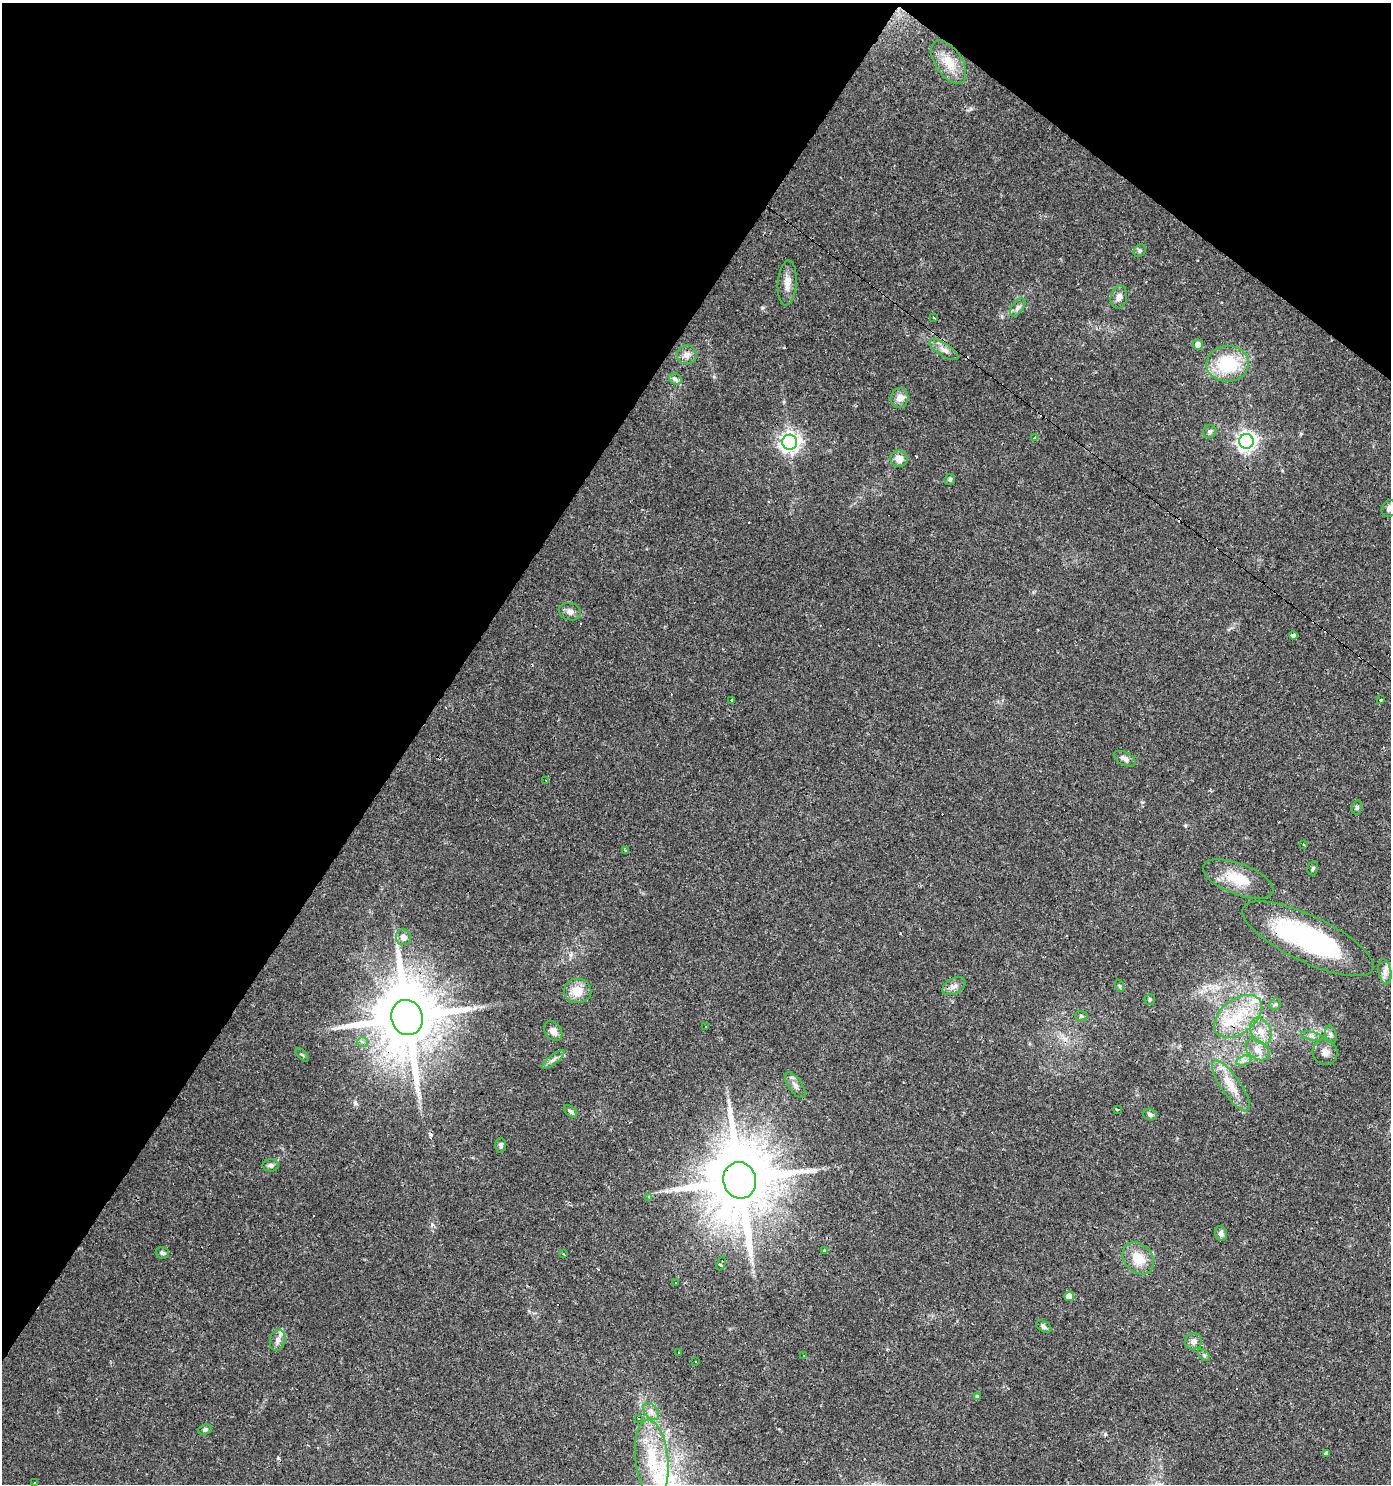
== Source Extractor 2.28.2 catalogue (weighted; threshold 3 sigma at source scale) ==
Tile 2 of 4 x 4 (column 2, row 1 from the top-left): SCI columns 1573-2961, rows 4451-5932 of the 5986 x 5932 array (HDU 1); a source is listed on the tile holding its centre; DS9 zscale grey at full resolution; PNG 1393 x 1486 px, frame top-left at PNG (2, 3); each listed source drawn as its Kron ellipse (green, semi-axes under 4 px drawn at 4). Shown black and unused: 34% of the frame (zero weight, under 3 of 4 exposures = <1% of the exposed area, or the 3 px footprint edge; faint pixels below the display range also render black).
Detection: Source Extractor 2.28.2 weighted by HDU 2 'WHT'; one run over the whole footprint, this tile lists its part. Background 0.0318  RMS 0.0037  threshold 0.0166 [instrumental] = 3 sigma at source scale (4.5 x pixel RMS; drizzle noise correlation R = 1.50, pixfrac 1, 0.0396/0.0396 arcsec/px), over >= 5 px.
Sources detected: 104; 16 cosmic-ray / hot-pixel residue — neither listed nor drawn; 5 inside a brighter listed object's ellipse — not listed separately; the other 83 listed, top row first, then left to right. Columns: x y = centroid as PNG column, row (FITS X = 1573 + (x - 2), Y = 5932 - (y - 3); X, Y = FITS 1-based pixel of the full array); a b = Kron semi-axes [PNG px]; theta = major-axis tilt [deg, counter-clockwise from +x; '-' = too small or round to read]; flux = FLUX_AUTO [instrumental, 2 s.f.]
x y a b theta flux
949 62 24 13 -56 7.3
1140 251 7 5 47 0.71
787 283 22 9 86 3.7
1119 297 11 8 78 2
1018 307 10 5 54 1.3
933 317 3 3 - 1.6
1198 345 5 5 - 2.5
944 350 16 6 -32 2.2
687 355 10 9 - 2.1
1227 364 21 18 4 20
676 379 7 5 -24 1.5
899 398 10 9 - 2.4
1210 432 7 6 - 0.94
1034 437 3 2 - 0.94
1246 441 7 7 - 170
790 442 7 7 - 200
899 459 9 8 - 3.7
950 479 5 5 - 0.68
1389 509 9 7 61 1.3
570 612 11 8 -15 1.7
1293 636 4 3 - 49
731 700 3 2 - 1.2
1381 700 3 3 - 1.2
1125 759 12 6 -27 1.7
546 780 4 2 - 0.36
1357 807 7 5 75 0.7
1303 844 3 2 - 0.46
625 851 3 3 - 0.66
1313 868 7 5 76 0.64
1238 879 37 15 -21 11
403 937 8 7 - 2.6
1308 939 72 23 -26 66
1385 972 13 6 -80 2.2
954 986 12 7 29 1.9
1120 986 6 4 -70 0.51
578 991 13 12 - 6.5
1150 999 5 5 - 0.76
1275 1004 6 5 - 0.61
1081 1016 6 5 - 0.6
1238 1016 27 17 37 15
407 1017 18 15 -75 3500
706 1027 3 3 - 0.74
553 1031 11 8 -54 2.1
1261 1031 14 10 -64 3.8
1331 1034 9 5 -74 1.2
1312 1036 11 3 -11 0.83
363 1042 5 4 - 1.1
1257 1050 13 9 -35 3.4
1325 1052 13 12 - 2.7
302 1055 8 3 -44 0.45
553 1059 13 4 38 1.4
1244 1060 8 4 19 1.1
795 1085 15 6 -55 1.9
1231 1086 30 9 -56 7
1117 1109 3 3 - 1.2
571 1111 8 4 -44 0.79
1150 1114 7 5 -19 1
501 1145 7 5 -89 0.91
271 1165 8 6 0 1.1
740 1180 18 16 -74 3900
649 1197 3 3 - 0.69
1221 1233 7 6 - 1.3
824 1251 4 4 - 0.53
162 1253 7 6 - 0.88
564 1254 3 2 - 0.59
1138 1258 18 13 -46 7.2
721 1264 7 4 68 1.9
675 1282 2 2 - 0.33
1069 1296 5 4 - 4.1
1044 1327 8 5 -28 0.94
278 1340 11 7 73 1.9
1194 1341 8 8 - 1.8
679 1352 2 2 - 0.34
804 1355 3 2 - 0.63
1204 1355 7 4 -45 0.66
695 1361 3 2 - 0.46
977 1397 4 4 - 1.2
651 1411 10 6 -49 1.7
639 1419 3 3 - 0.75
205 1430 7 5 22 0.84
1327 1453 3 3 - 8
652 1459 39 16 -83 20
34 1483 2 2 - 0.33
Overlapping masked pixels (flux is a lower limit): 3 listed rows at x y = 1308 939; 407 1017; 740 1180
Isophote crosses this tile's border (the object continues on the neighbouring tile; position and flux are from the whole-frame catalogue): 1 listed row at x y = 1389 509
Unlisted compact peaks at least as high as the median listed source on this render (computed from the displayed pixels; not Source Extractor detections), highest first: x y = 762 308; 432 1224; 355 1103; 1185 825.